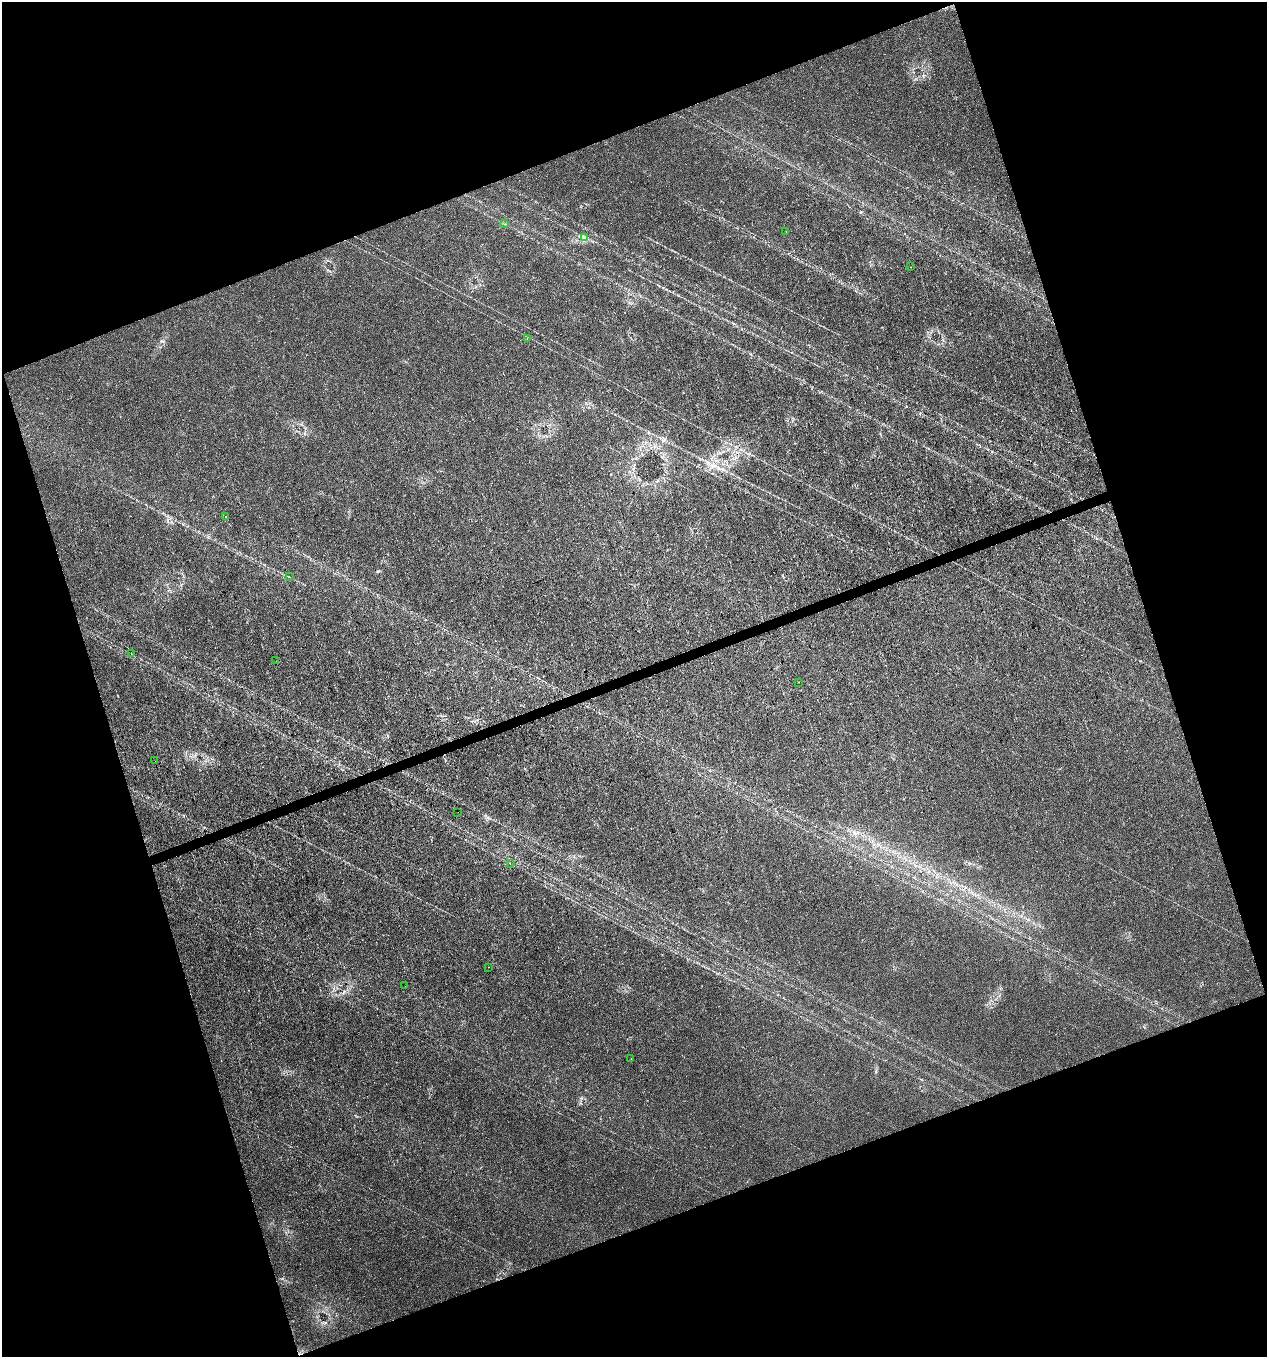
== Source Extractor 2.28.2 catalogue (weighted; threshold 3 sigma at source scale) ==
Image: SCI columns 123-5181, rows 1-5418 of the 5250 x 5420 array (HDU 1 of 3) = the unmasked area's bounding box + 8 px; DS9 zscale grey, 4 x 4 block average (1 PNG px = mean of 4 x 4 image px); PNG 1269 x 1359 px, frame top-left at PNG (2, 2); each listed source drawn as its Kron ellipse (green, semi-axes under 4 px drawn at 4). Shown black and unused: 39% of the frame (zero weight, under 3 of 4 exposures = <1% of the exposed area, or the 3 px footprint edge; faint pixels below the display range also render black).
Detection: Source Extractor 2.28.2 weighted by HDU 2 'WHT'. Background 0.0207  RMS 0.003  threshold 0.0135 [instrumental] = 3 sigma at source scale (4.5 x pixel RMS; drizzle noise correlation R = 1.50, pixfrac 1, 0.0396/0.0396 arcsec/px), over >= 5 px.
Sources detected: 16; all 16 listed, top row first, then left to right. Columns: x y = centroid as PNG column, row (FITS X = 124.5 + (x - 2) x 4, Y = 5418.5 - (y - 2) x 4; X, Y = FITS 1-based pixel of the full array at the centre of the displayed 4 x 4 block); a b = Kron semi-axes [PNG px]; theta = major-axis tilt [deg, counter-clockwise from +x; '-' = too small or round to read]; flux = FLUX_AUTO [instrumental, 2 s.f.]
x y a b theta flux
505 224 2 2 - 0.49
786 231 2 2 - 0.62
585 238 2 2 - 0.74
911 267 2 2 - 0.39
527 339 2 2 - 0.89
226 517 2 2 - 2.2
289 577 2 2 - 0.49
131 654 2 2 - 0.44
276 661 2 2 - 0.34
799 682 2 2 - 1.9
155 761 2 2 - 0.61
458 812 2 2 - 2.6
510 863 2 2 - 0.47
489 967 2 2 - 2.1
405 986 2 2 - 0.27
631 1059 2 2 - 0.35
Diffuse or blended objects may show on this block-average render without a row.